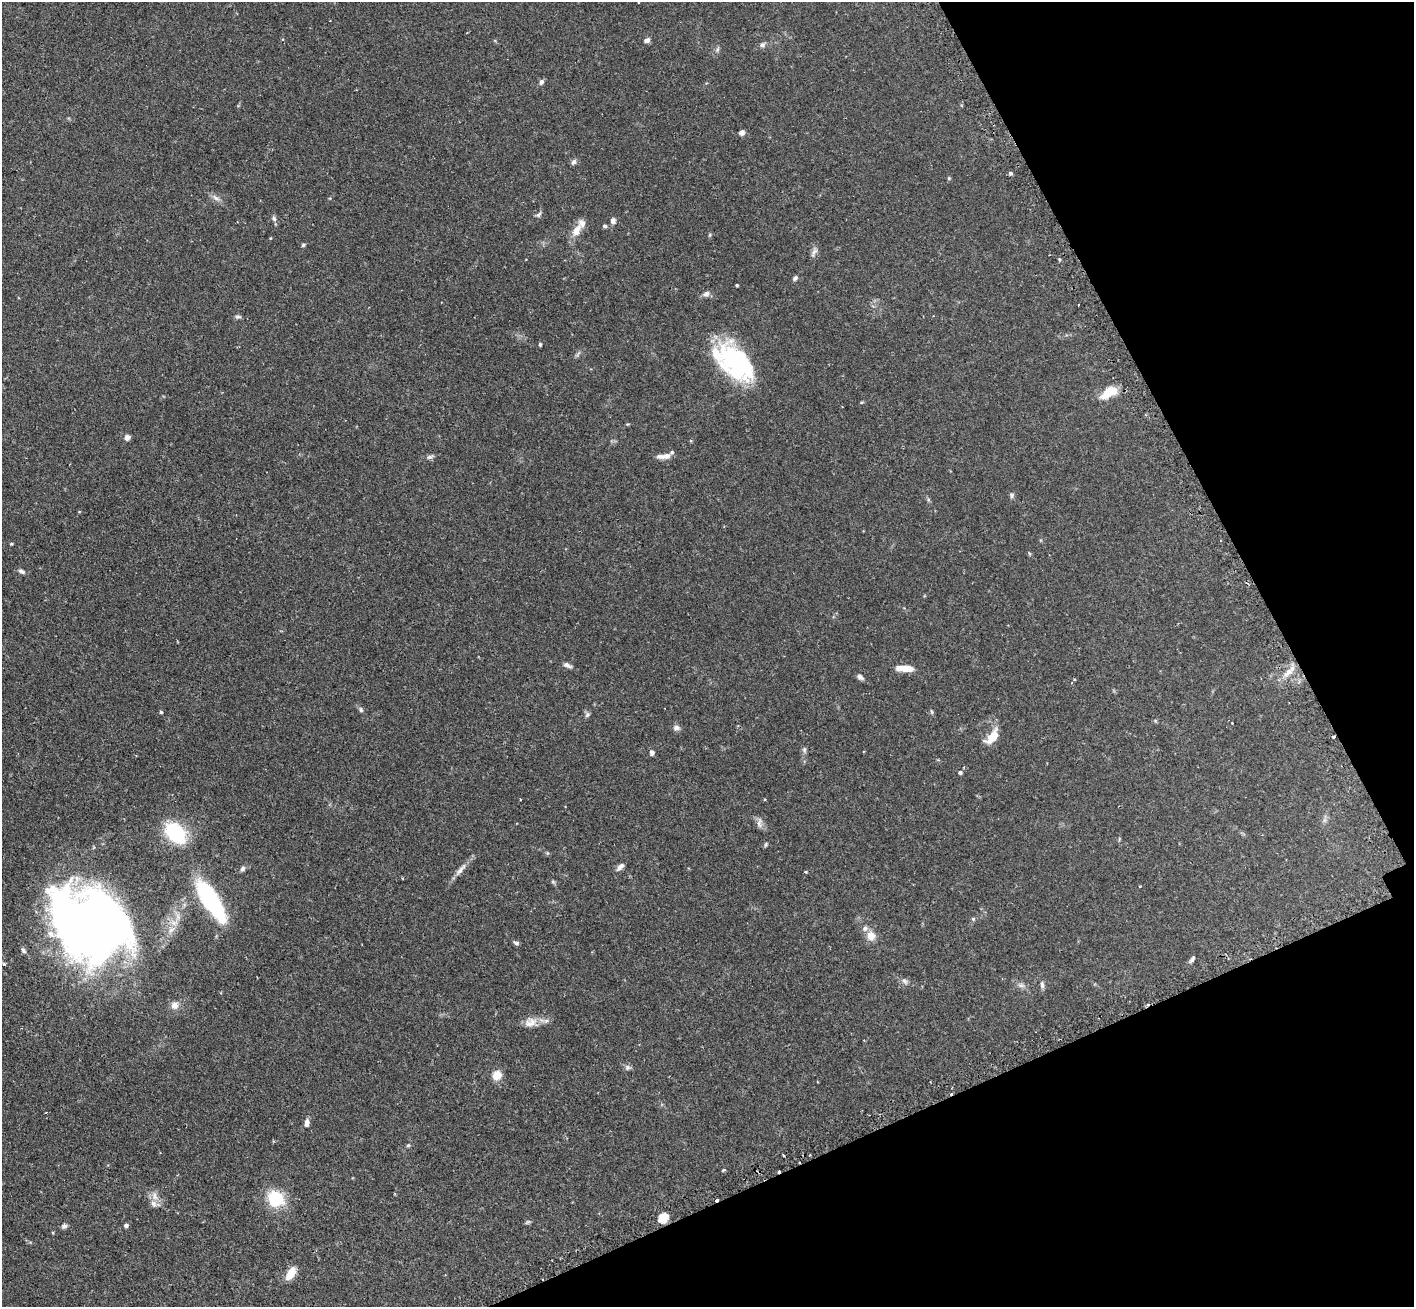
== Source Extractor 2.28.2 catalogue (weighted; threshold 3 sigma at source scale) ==
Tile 12 of 4 x 4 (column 4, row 3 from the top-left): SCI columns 4280-5691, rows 1488-2792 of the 5734 x 5719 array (HDU 1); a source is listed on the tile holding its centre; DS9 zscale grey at full resolution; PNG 1416 x 1309 px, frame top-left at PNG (2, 2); no overlay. Shown black and unused: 22% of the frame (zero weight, under 2 of 3 exposures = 4% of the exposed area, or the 3 px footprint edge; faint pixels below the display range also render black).
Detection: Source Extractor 2.28.2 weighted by HDU 2 'WHT'; one run over the whole footprint, this tile lists its part. Background 0.153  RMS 0.0061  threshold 0.0275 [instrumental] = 3 sigma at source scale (4.5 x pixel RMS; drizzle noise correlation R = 1.50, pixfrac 1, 0.05/0.05 arcsec/px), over >= 5 px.
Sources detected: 103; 6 inside a brighter object's white glare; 7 cosmic-ray / hot-pixel residue — not listed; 8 inside a brighter listed object's ellipse — not listed separately; the other 82 listed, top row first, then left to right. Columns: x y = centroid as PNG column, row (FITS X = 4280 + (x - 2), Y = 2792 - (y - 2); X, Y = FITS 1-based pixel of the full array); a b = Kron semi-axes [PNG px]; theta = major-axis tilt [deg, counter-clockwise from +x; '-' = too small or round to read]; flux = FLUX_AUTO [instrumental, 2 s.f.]
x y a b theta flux
647 40 8 6 18 1.8
762 45 9 6 32 1.6
717 49 8 3 71 1
541 82 7 6 - 1.7
742 133 6 5 - 2.8
574 162 8 6 58 1.6
1010 173 5 4 - 1
949 178 5 4 - 0.64
216 198 12 6 -27 2.4
538 215 9 5 36 1.4
274 219 7 5 -59 1.4
613 220 7 6 - 2
605 226 5 4 - 1.1
577 230 21 10 60 6.2
270 238 3 3 - 0.41
303 245 5 5 - 0.74
814 252 14 6 58 2.2
795 278 7 5 46 1.3
737 285 3 3 - 0.64
706 294 9 7 21 2.2
238 317 10 4 4 1.2
540 344 5 4 - 0.72
578 354 9 3 45 1.1
733 361 46 25 -50 42
1109 392 23 11 32 11
862 402 5 3 - 0.62
127 437 6 6 - 2.6
666 456 11 7 11 3.3
430 457 10 5 24 1.5
1012 495 7 5 -73 1.3
11 544 4 3 - 0.63
21 571 9 5 -31 1.6
567 665 12 6 -24 2
905 668 18 7 1 7.8
1288 672 14 8 45 5.4
860 677 8 6 -42 2.1
361 710 7 6 - 1.2
161 712 4 3 - 0.85
932 712 6 3 -71 0.71
587 714 8 5 50 1.3
676 728 9 7 4 2
992 737 22 10 48 9.3
1334 737 3 2 - 0.7
804 750 8 6 -89 1.2
652 753 6 5 - 1.8
960 772 5 4 - 1
765 799 3 3 - 0.52
759 823 15 6 85 2.1
175 832 21 13 -49 47
766 844 6 4 71 0.79
620 867 11 6 43 2.5
242 869 8 6 56 1.5
460 870 25 6 51 4.2
805 872 3 3 - 0.65
553 882 7 4 -45 0.87
1140 886 3 2 - 0.44
215 908 48 13 -58 54
973 919 5 4 - 0.83
90 922 69 50 -28 550
871 935 11 10 - 5.5
516 943 7 5 -27 1.3
23 950 8 5 -52 1.5
1192 959 11 4 62 1.5
4 964 3 3 - 0.84
904 981 9 6 -51 1.8
1021 985 10 6 -10 2.1
1042 985 9 5 -88 1.8
175 1005 9 9 - 3.3
530 1022 17 12 21 5.7
627 1067 8 7 - 1.6
497 1075 8 8 - 8.3
307 1123 9 5 84 2.5
408 1145 5 5 - 0.73
799 1162 2 2 - 0.9
723 1170 4 3 - 0.76
154 1196 13 7 -73 3.9
275 1199 17 15 -43 24
663 1218 6 5 - 34
528 1222 8 4 33 0.9
126 1225 4 4 - 1.9
64 1226 7 5 10 1.5
291 1273 13 7 58 10
Overlapping masked pixels (flux is a lower limit): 2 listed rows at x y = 1334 737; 799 1162
Isophote crosses this tile's border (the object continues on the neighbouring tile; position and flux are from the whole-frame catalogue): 1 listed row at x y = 90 922